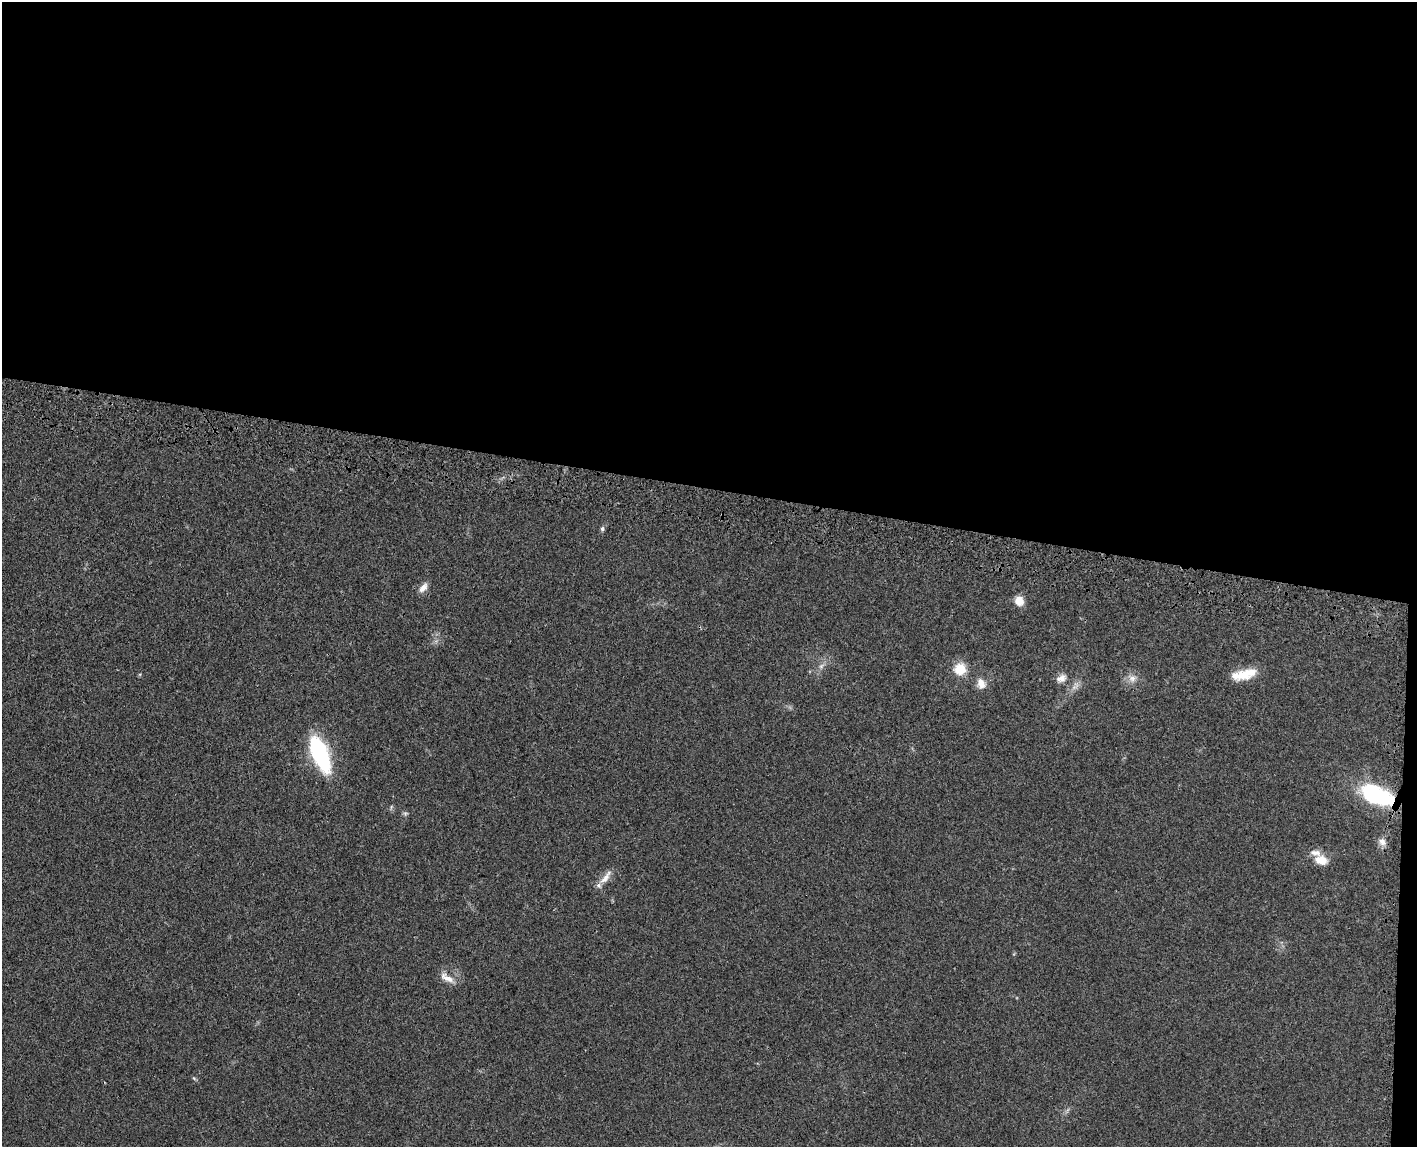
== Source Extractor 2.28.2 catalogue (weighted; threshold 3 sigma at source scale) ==
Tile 3 of 3 x 4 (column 3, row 1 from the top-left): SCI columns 3016-4430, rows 3518-4662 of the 4726 x 4742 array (HDU 1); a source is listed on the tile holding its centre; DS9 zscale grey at full resolution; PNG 1419 x 1149 px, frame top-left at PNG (2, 2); no overlay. Shown black and unused: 43% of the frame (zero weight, under 3 of 4 exposures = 8% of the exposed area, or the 3 px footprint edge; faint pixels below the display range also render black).
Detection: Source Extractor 2.28.2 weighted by HDU 2 'WHT'; one run over the whole footprint, this tile lists its part. Background 0.021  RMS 0.0034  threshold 0.0152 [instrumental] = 3 sigma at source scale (4.5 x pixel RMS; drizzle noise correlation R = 1.50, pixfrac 1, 0.05/0.05 arcsec/px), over >= 5 px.
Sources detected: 23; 2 too faint to see at this stretch — not listed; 2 inside a brighter listed object's ellipse — not listed separately; the other 19 listed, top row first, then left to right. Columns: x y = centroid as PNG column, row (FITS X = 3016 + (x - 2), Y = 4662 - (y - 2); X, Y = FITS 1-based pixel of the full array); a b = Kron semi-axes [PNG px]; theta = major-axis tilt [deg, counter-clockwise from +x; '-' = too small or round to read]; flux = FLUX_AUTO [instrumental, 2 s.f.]
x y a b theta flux
602 529 7 6 - 0.82
423 588 15 8 50 2.3
1019 601 12 10 -71 3.4
821 666 13 7 46 2
960 669 12 12 - 7.6
1244 674 28 10 13 8.7
1061 678 14 10 28 2.4
1132 678 14 12 -29 3
981 684 13 11 -70 3.5
1075 686 14 9 53 2.3
320 754 33 13 -68 45
1376 795 41 21 -21 32
391 807 7 4 75 0.62
405 813 8 6 0 0.72
1382 842 13 10 -51 2.3
1321 860 17 12 -16 5.1
605 877 25 8 50 3.3
447 978 24 8 -30 3.4
194 1078 6 5 - 0.52
Overlapping masked pixels (flux is a lower limit): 1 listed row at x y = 1376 795